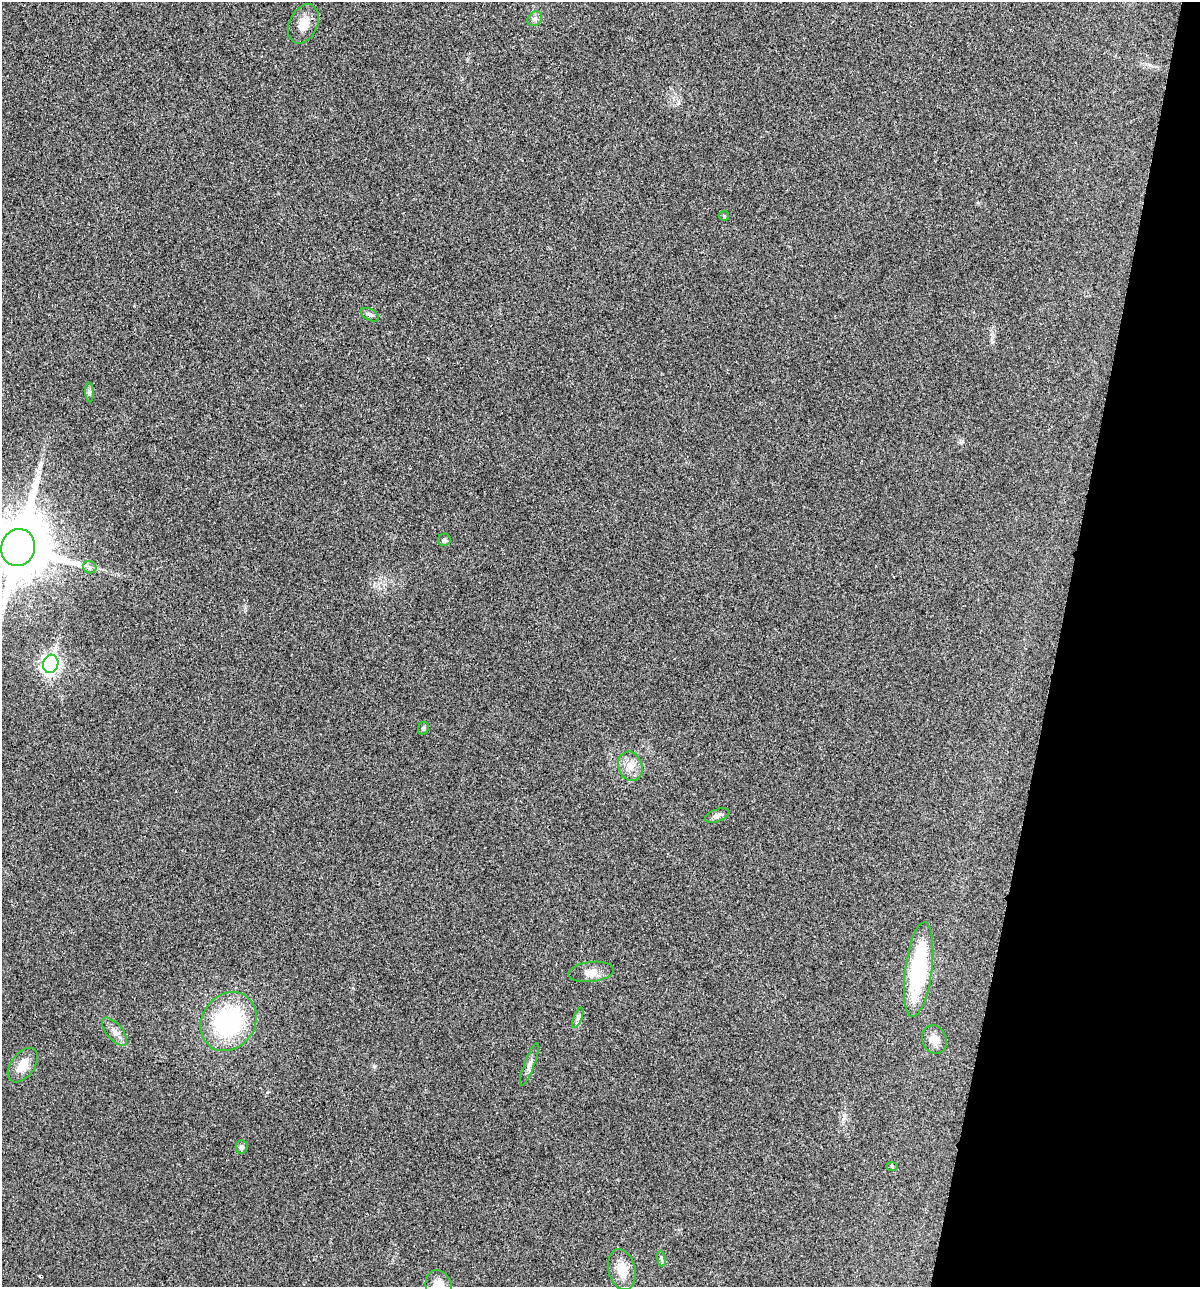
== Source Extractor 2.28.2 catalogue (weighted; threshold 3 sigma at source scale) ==
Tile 8 of 4 x 4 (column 4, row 2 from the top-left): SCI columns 3721-4918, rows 2579-3863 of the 5170 x 5154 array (HDU 1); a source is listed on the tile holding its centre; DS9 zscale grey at full resolution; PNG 1202 x 1289 px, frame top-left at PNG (2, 2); each listed source drawn as its Kron ellipse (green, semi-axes under 4 px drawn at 4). Shown black and unused: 12% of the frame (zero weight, under 3 of 4 exposures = <1% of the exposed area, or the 3 px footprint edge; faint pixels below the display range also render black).
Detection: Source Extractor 2.28.2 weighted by HDU 2 'WHT'; one run over the whole footprint, this tile lists its part. Background 0.0252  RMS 0.0059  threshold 0.0267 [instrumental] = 3 sigma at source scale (4.5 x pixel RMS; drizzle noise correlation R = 1.50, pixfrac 1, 0.05/0.05 arcsec/px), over >= 5 px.
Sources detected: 27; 1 cosmic-ray / hot-pixel residue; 1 long thin detection or spike segment (spike, bleed or trail) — neither listed nor drawn; the other 25 listed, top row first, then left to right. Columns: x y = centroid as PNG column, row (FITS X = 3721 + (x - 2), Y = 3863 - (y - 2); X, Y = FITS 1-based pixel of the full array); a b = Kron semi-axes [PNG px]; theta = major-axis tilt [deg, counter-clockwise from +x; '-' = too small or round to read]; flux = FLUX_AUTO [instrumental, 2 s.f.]
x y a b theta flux
535 19 8 6 44 1.8
304 24 21 14 64 8.4
724 216 5 5 - 0.67
370 315 9 5 -30 1.6
89 392 10 4 -86 1.4
444 540 6 6 - 1.5
18 547 19 17 75 5000
90 567 7 6 - 1.6
51 664 9 7 74 230
423 728 6 5 - 1.2
630 766 15 12 -70 6.6
717 815 13 6 21 2.4
919 969 47 13 83 59
591 972 23 10 7 6.2
578 1018 11 4 68 1.6
228 1022 31 26 54 72
114 1032 17 8 -50 4.2
934 1039 15 12 -66 4.8
529 1064 22 5 69 2.9
23 1065 20 11 53 8.8
241 1147 7 6 - 1.5
892 1166 5 3 - 0.64
661 1259 8 4 -81 1.1
622 1270 21 13 -77 10
439 1286 17 12 -72 11
Isophote crosses this tile's border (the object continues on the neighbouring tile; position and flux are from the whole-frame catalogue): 2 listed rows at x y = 18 547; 439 1286
Unlisted compact peaks at least as high as the median listed source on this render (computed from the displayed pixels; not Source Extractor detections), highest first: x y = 374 1066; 962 441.